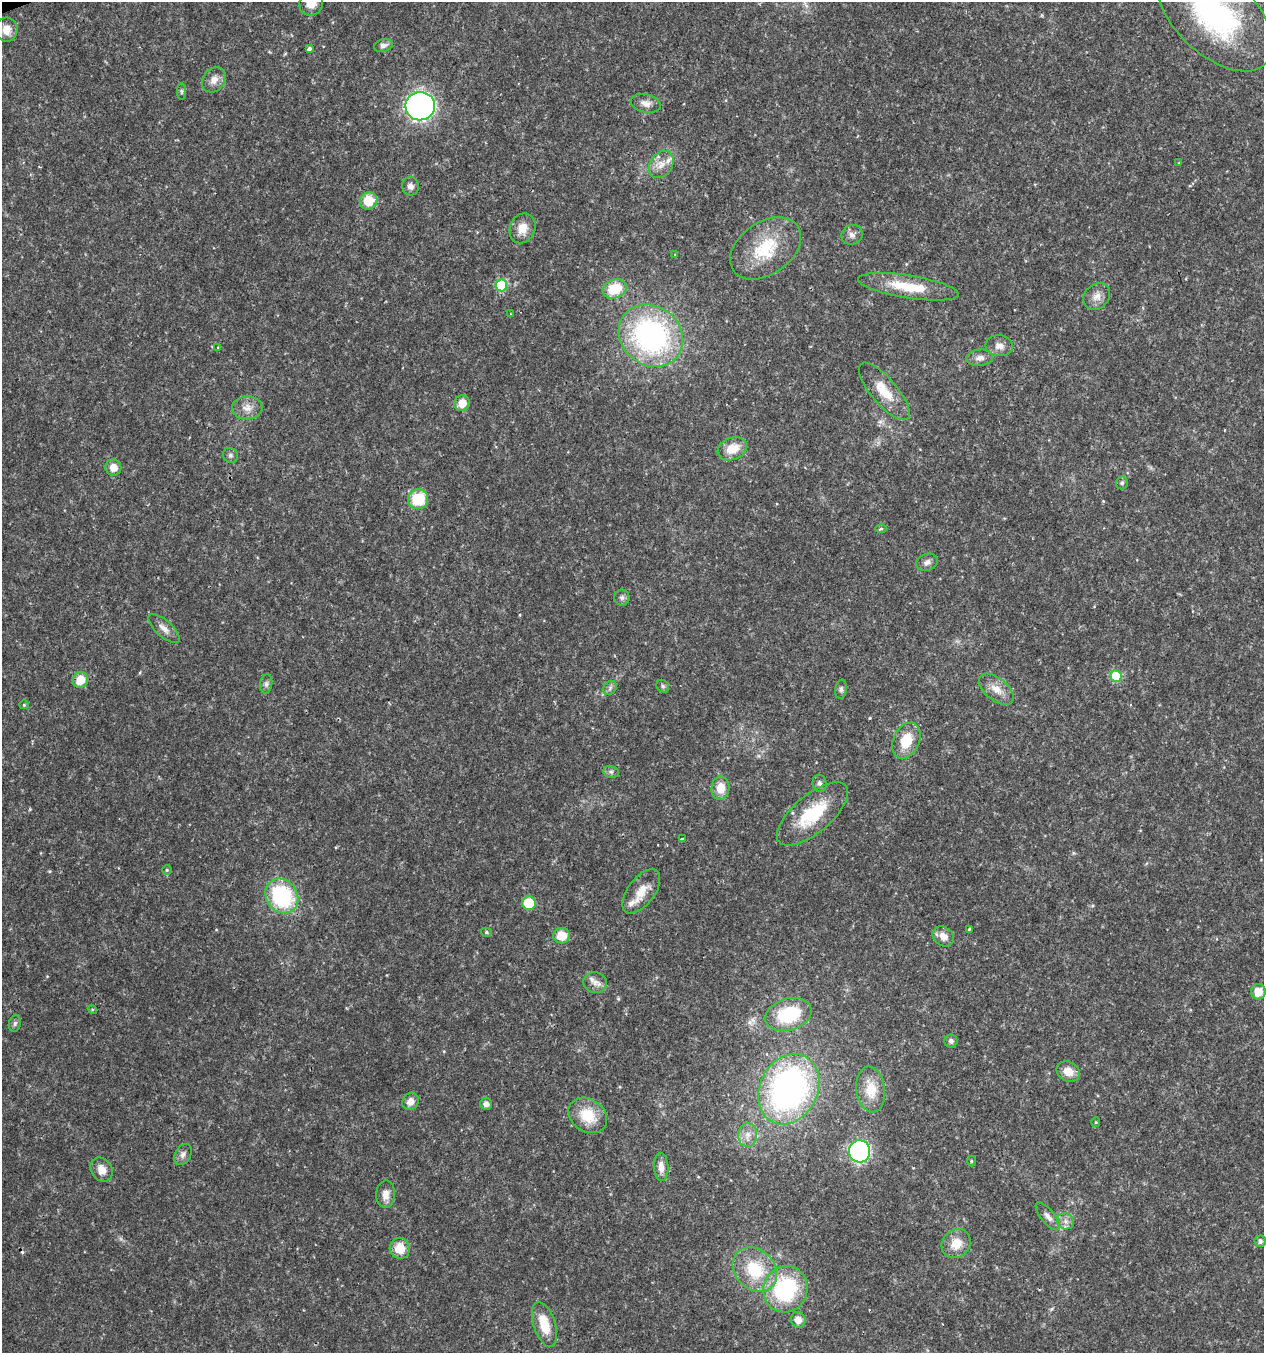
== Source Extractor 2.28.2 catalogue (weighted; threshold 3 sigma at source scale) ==
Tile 11 of 4 x 4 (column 3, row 3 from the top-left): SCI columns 2644-3905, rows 1352-2702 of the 5232 x 5405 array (HDU 1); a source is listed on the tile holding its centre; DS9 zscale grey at full resolution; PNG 1266 x 1355 px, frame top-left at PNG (2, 2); each listed source drawn as its Kron ellipse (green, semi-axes under 4 px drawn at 4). Shown black and unused: <1% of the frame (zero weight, under 2 of 3 exposures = <1% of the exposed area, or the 3 px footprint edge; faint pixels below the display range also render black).
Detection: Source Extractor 2.28.2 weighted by HDU 2 'WHT'; one run over the whole footprint, this tile lists its part. Background 0.0262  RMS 0.003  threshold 0.0135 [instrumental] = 3 sigma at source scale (4.5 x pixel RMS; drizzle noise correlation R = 1.50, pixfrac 1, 0.0396/0.0396 arcsec/px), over >= 5 px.
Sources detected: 92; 1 cosmic-ray / hot-pixel residue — neither listed nor drawn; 2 inside a brighter listed object's ellipse — not listed separately; the other 89 listed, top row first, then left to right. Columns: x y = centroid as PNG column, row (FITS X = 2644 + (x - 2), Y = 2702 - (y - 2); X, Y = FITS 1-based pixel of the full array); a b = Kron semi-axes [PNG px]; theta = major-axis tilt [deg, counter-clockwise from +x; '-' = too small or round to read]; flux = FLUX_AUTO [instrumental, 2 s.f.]
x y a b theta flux
311 3 13 11 58 4.2
1215 15 71 39 -44 63
7 30 12 11 - 2.7
383 45 10 6 14 1.3
309 49 4 4 - 1
214 80 13 11 54 2.5
181 91 8 4 -90 0.51
646 103 15 9 -14 2.2
420 106 15 14 - 150
1179 163 4 4 - 0.23
661 164 15 11 55 3.2
410 186 9 8 - 1.4
368 201 9 8 - 7.1
522 228 15 12 67 3.9
852 235 11 9 24 1.7
766 248 39 26 35 16
675 255 4 2 - 0.24
501 285 6 6 - 21
908 287 51 11 -9 12
615 289 12 9 21 9.3
1097 296 15 12 45 2.6
510 314 3 3 - 0.42
651 336 34 29 -37 68
999 346 14 10 -5 2.3
218 347 3 3 - 0.26
980 358 13 8 6 1.8
884 391 36 13 -49 7.8
462 403 8 7 - 4
247 408 15 11 3 2.9
732 449 15 11 21 5.2
230 455 8 7 - 0.87
113 467 8 8 - 2.9
1122 483 6 6 - 0.79
418 499 10 9 - 12
881 529 6 4 0 0.48
927 562 11 8 22 1.5
622 597 8 7 - 0.91
164 629 19 8 -42 2.3
1116 676 6 5 - 12
80 680 8 7 - 5.4
266 684 9 6 81 0.97
663 686 7 5 -46 0.63
610 688 7 6 - 0.9
841 689 9 5 83 0.77
996 689 20 11 -39 3.7
24 705 5 4 - 0.32
906 741 19 13 65 7.9
611 772 8 6 -12 0.83
820 783 8 7 - 0.97
720 788 12 9 86 4.7
812 814 44 19 40 16
682 838 3 3 - 0.61
167 870 5 5 - 0.44
641 891 26 13 53 4.9
282 896 18 15 -55 28
529 903 7 7 - 11
969 929 3 2 - 0.36
486 932 5 4 - 0.48
562 936 8 7 - 6
943 936 11 9 -35 2.7
595 982 11 10 - 2.1
1258 992 7 7 - 4.7
92 1009 5 3 - 0.38
788 1015 24 16 17 16
15 1023 8 6 74 0.76
951 1041 6 6 - 0.94
1068 1071 12 10 -28 3.9
789 1089 37 29 63 91
871 1090 23 14 -83 6.6
411 1101 9 8 - 2.2
486 1104 6 6 - 1.3
588 1115 20 16 -35 8.3
1096 1122 5 4 - 0.31
748 1135 12 9 88 2.4
860 1151 11 10 - 68
183 1155 11 7 61 1.5
971 1161 5 3 - 0.3
661 1167 14 7 -86 2.6
102 1169 13 10 -55 3.2
385 1194 13 9 88 2.6
1048 1216 17 7 -50 1.8
1066 1221 9 8 - 1.5
1260 1241 6 5 - 1
956 1244 15 13 46 5
400 1248 10 10 - 5.3
755 1270 24 19 -45 14
785 1289 23 22 - 30
798 1320 8 7 - 2.9
544 1324 23 11 -72 6.7
Isophote crosses this tile's border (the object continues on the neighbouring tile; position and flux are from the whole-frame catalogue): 2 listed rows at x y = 311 3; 1215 15